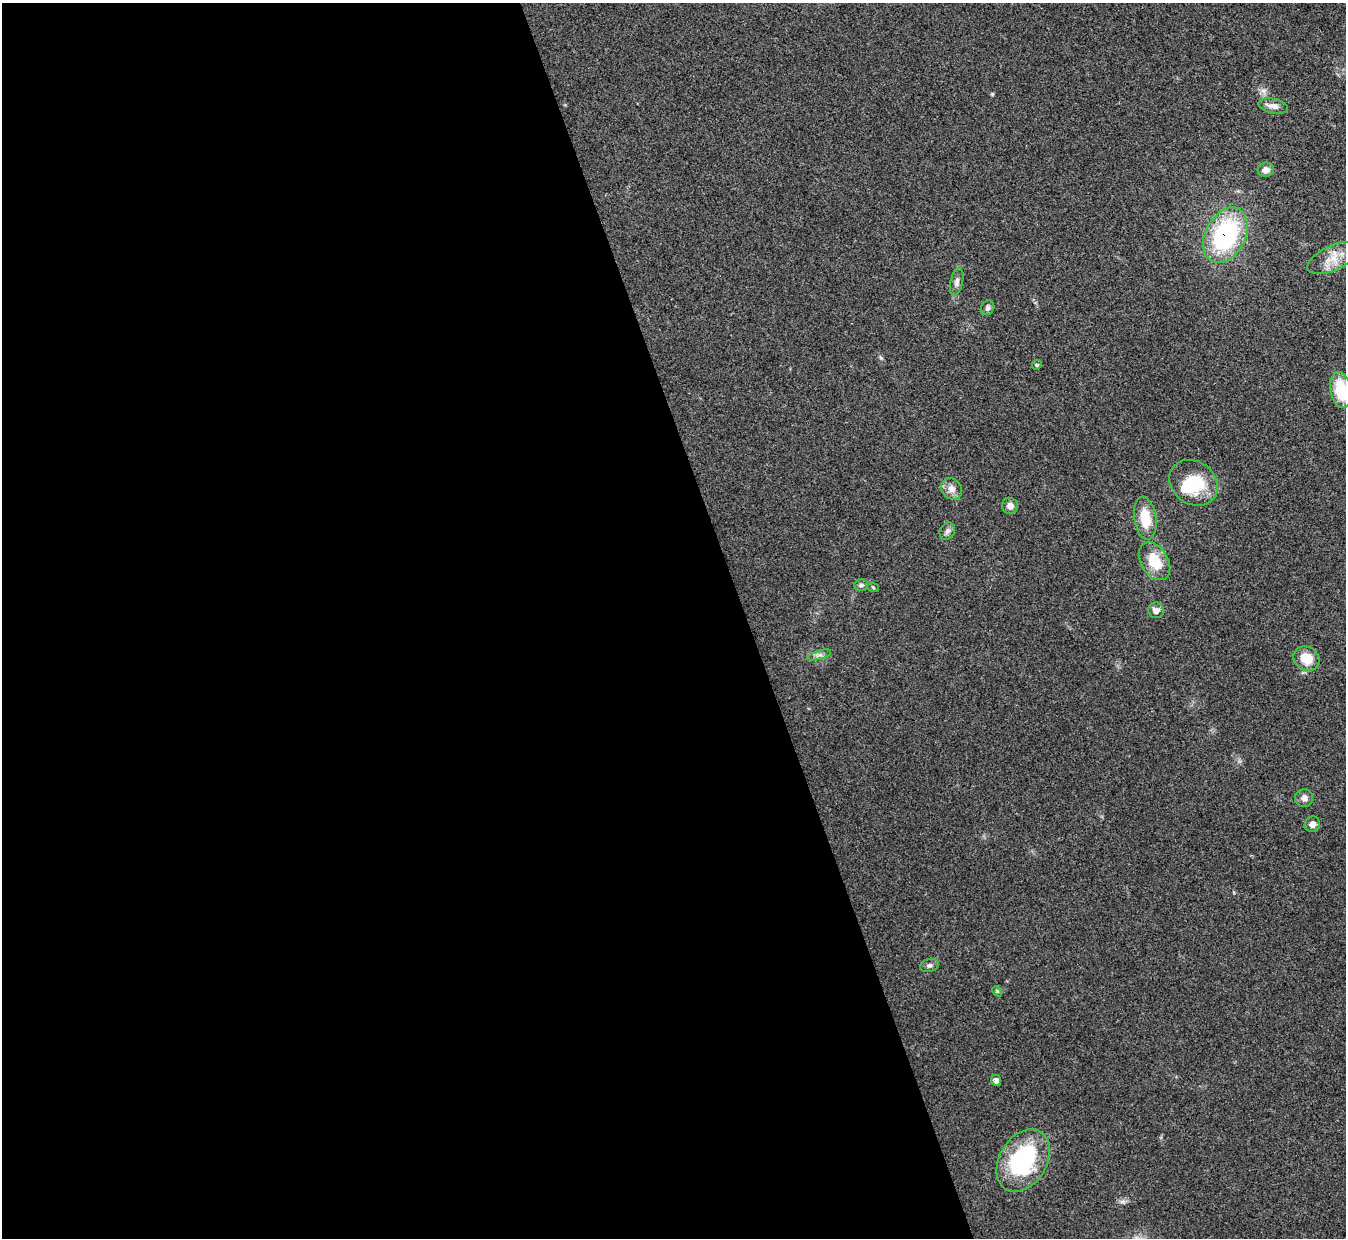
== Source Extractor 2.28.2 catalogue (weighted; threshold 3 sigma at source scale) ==
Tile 9 of 4 x 4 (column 1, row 3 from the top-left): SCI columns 1-1344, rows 1384-2619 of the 5378 x 5365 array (HDU 1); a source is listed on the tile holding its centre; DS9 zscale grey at full resolution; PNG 1348 x 1240 px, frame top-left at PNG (2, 3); each listed source drawn as its Kron ellipse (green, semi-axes under 4 px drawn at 4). Shown black and unused: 55% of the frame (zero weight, under 3 of 4 exposures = <1% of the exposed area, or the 3 px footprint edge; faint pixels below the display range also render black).
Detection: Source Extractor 2.28.2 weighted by HDU 2 'WHT'; one run over the whole footprint, this tile lists its part. Background 0.15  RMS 0.0071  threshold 0.0321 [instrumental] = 3 sigma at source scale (4.5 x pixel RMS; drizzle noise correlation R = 1.50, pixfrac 1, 0.05/0.05 arcsec/px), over >= 5 px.
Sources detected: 26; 1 inside a brighter object's white glare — neither listed nor drawn; the other 25 listed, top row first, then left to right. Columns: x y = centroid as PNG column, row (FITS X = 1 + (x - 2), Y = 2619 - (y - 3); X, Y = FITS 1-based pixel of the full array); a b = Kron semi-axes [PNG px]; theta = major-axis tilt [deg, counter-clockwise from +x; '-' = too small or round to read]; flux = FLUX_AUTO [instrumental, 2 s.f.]
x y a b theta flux
1273 106 15 7 -12 4.5
1266 170 8 7 - 4.3
1225 235 29 20 63 92
1333 258 28 12 24 13
957 282 14 6 78 3.2
988 308 7 6 - 1.9
1037 365 5 4 - 0.94
1341 390 18 10 -81 28
1194 483 25 21 -37 31
951 489 11 9 -49 5.5
1010 506 8 7 - 4.3
1145 518 22 11 -82 17
947 531 9 7 59 2.5
1155 561 20 13 -59 19
861 585 7 5 2 1.7
873 587 6 3 -20 0.82
1156 610 8 7 - 3.5
819 655 12 4 17 2.3
1306 658 13 11 -32 14
1304 798 9 9 - 3.6
1312 824 8 7 - 3.2
929 965 9 6 17 2.3
997 991 6 4 -45 0.88
996 1080 6 5 - 3
1023 1161 33 23 59 78
Overlapping masked pixels (flux is a lower limit): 1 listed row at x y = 1225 235
Isophote crosses this tile's border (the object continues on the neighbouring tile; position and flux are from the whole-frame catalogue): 1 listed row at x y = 1341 390